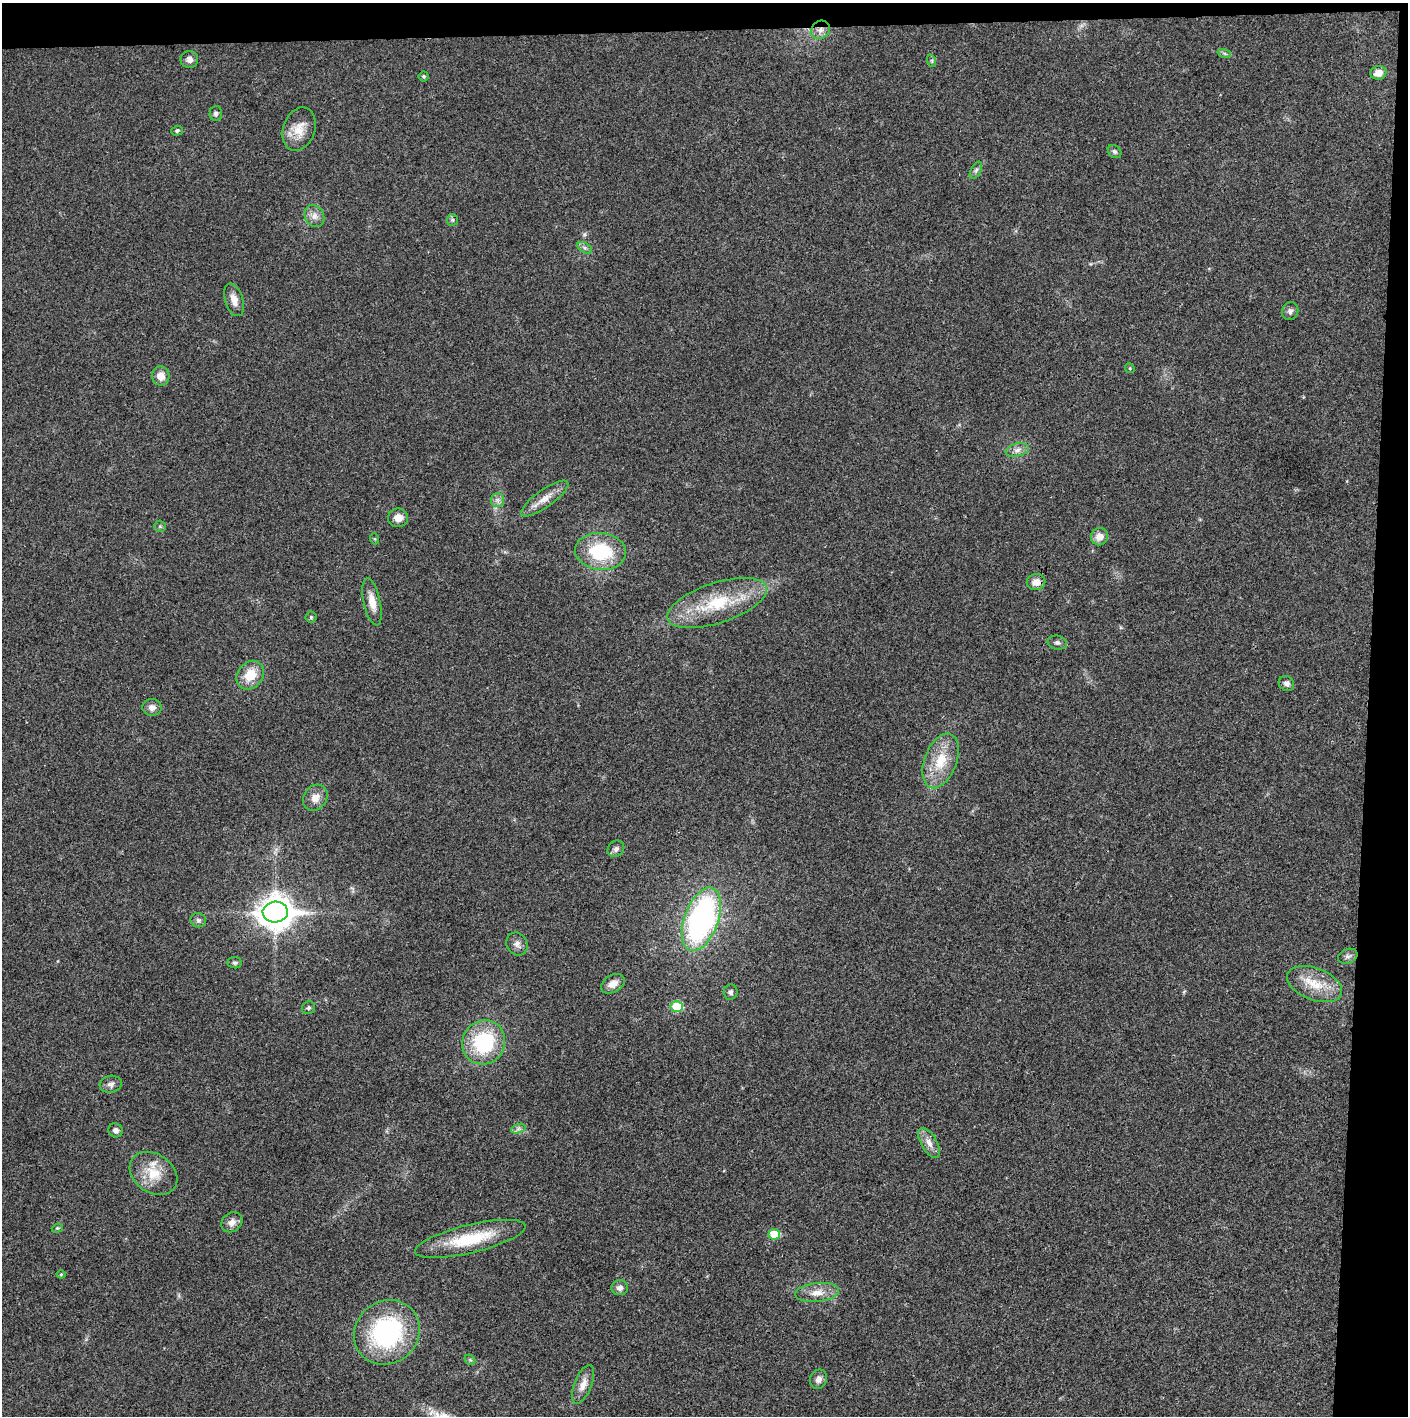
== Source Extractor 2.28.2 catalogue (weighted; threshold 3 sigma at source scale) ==
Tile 3 of 3 x 3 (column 3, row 1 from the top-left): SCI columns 2815-4220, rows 2830-4243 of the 4221 x 4243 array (HDU 1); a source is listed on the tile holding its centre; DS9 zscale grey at full resolution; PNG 1410 x 1418 px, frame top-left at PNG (2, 3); each listed source drawn as its Kron ellipse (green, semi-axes under 4 px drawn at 4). Shown black and unused: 5% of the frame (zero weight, under 3 of 4 exposures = <1% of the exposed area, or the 3 px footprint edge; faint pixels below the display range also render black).
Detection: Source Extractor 2.28.2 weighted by HDU 2 'WHT'; one run over the whole footprint, this tile lists its part. Background 0.0195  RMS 0.0041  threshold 0.0185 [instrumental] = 3 sigma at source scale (4.5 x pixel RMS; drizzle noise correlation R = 1.50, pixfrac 1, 0.05/0.05 arcsec/px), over >= 5 px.
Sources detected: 65; all 65 listed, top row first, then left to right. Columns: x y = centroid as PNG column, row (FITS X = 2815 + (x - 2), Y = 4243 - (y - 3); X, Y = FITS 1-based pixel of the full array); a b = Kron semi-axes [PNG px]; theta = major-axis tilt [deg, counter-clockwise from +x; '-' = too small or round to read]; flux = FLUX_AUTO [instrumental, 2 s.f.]
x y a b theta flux
820 30 10 8 43 2.9
1224 53 7 4 -18 0.79
189 59 9 8 - 2.2
932 61 6 4 -72 0.59
1378 73 8 6 14 3.2
424 76 5 5 - 0.68
216 113 7 6 - 1.2
299 129 22 16 71 7.2
177 131 6 5 - 0.77
1115 151 7 6 - 0.98
976 170 9 5 62 1.1
314 216 11 9 -59 2.8
452 220 6 5 - 0.75
585 248 8 5 -31 1.1
234 300 17 9 -73 3.5
1290 311 9 8 - 1.7
1130 368 5 4 - 0.5
161 376 9 9 - 4.4
1017 450 12 6 14 2.2
545 499 28 8 35 5.3
497 500 7 6 - 1.6
398 518 10 9 - 3.6
160 526 6 5 - 0.71
1099 537 9 8 - 4.1
375 539 5 3 - 0.43
601 551 25 18 -6 25
1036 582 9 8 - 3.4
372 602 24 8 -77 5.3
717 603 52 20 18 25
311 617 5 5 - 0.62
1057 643 10 7 -12 1.2
250 675 15 12 50 8.8
1286 684 8 7 - 1.6
152 707 9 8 - 2.2
941 761 29 16 69 13
315 798 14 11 54 4
616 849 9 7 43 1.5
275 912 12 10 2 690
701 919 33 17 70 100
198 920 8 7 - 1.1
517 944 12 10 -61 2.3
1348 956 10 7 24 1.4
235 963 7 5 -7 0.84
613 984 13 8 31 3.5
1315 984 29 16 -21 11
731 992 7 7 - 1.1
677 1007 6 5 - 14
308 1008 7 6 - 0.87
484 1042 22 21 - 33
111 1084 11 8 10 1.9
518 1129 7 4 19 1.1
116 1130 7 7 - 1.9
929 1143 17 8 -60 3.3
153 1173 26 19 -35 11
232 1222 11 9 39 2.8
57 1228 5 4 - 0.54
774 1234 6 5 - 12
470 1239 57 14 14 23
61 1274 4 4 - 0.44
620 1288 8 7 - 2
817 1292 22 9 6 5.3
387 1332 34 31 39 54
470 1360 6 4 -43 0.58
818 1379 10 8 68 2.1
583 1384 20 8 68 4.3
Overlapping masked pixels (flux is a lower limit): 1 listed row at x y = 820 30